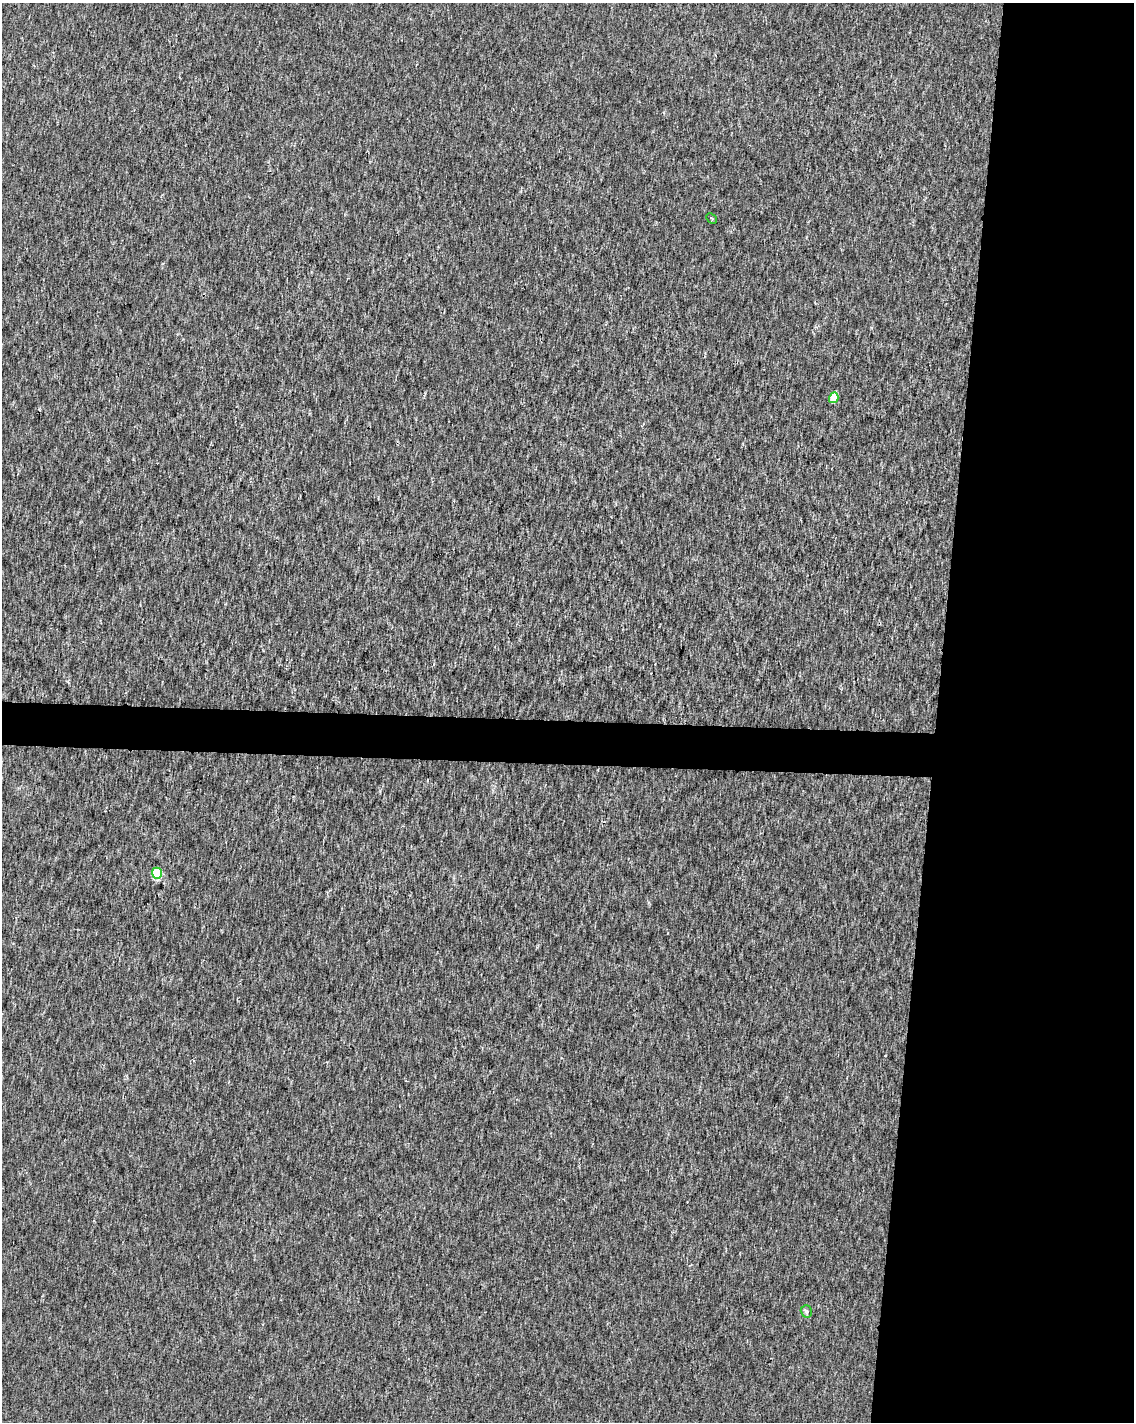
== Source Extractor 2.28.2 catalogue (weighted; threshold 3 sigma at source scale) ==
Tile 8 of 4 x 3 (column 4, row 2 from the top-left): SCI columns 3395-4526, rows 1647-3066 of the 4539 x 4778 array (HDU 1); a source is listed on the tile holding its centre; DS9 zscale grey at full resolution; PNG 1136 x 1424 px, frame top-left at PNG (2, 3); each listed source drawn as its Kron ellipse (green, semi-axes under 4 px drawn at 4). Shown black and unused: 20% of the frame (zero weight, under 2 of 3 exposures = <1% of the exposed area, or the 3 px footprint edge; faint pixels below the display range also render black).
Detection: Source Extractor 2.28.2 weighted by HDU 2 'WHT'; one run over the whole footprint, this tile lists its part. Background 8.54e-04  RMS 0.0033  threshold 0.015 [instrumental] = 3 sigma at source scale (4.5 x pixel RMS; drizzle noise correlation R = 1.50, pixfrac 1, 0.0396/0.0396 arcsec/px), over >= 5 px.
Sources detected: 4; all 4 listed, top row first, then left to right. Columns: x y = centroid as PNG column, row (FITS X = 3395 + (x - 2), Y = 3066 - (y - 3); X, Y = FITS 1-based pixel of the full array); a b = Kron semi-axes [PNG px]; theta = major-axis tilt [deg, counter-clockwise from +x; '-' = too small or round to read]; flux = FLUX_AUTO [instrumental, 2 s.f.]
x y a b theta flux
711 218 6 3 -43 0.39
834 398 5 4 - 6.3
157 873 5 5 - 16
806 1311 6 5 - 0.61